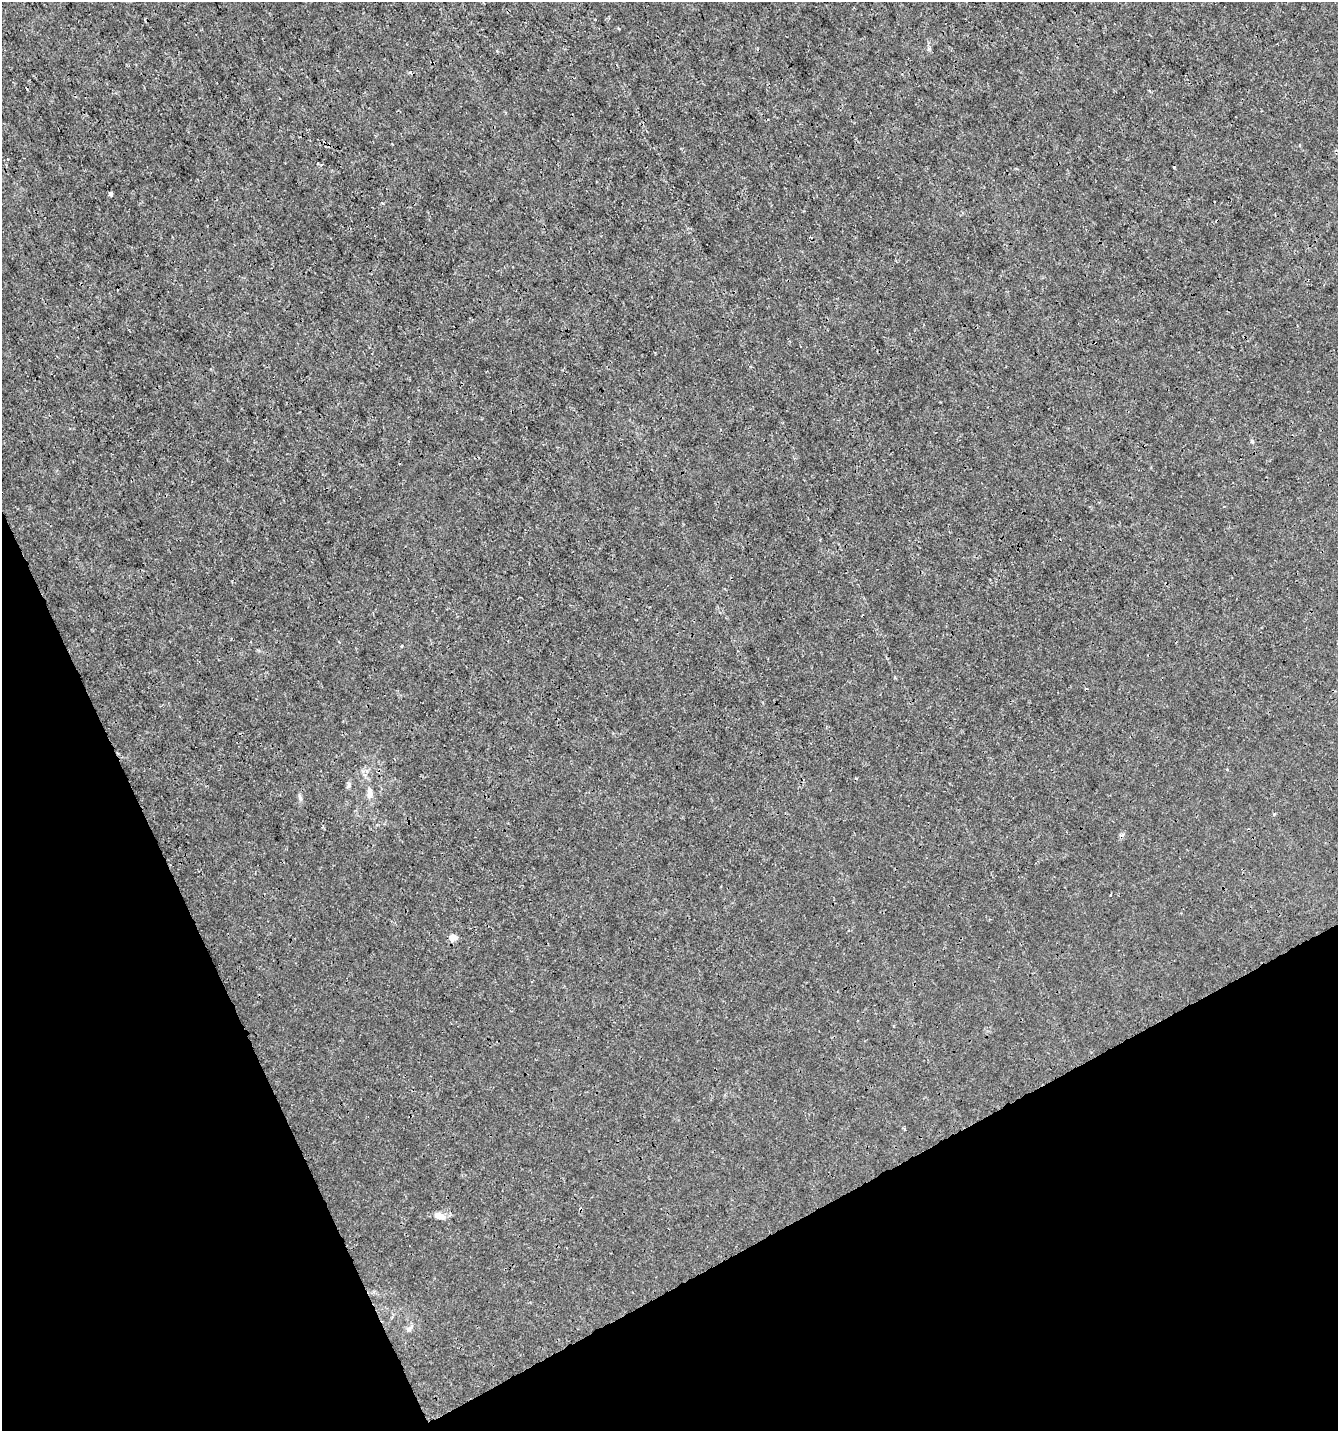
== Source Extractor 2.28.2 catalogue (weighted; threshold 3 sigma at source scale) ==
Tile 14 of 4 x 4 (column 2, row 4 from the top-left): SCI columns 1433-2768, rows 4-1432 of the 5595 x 5720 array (HDU 1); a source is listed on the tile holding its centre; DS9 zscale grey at full resolution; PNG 1340 x 1433 px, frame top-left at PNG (2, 2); no overlay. Shown black and unused: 23% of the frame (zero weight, under 3 of 4 exposures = <1% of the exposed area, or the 3 px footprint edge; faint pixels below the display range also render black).
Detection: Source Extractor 2.28.2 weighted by HDU 2 'WHT'; one run over the whole footprint, this tile lists its part. Background 3.30e-04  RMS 9.5e-04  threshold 0.00425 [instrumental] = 3 sigma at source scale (4.5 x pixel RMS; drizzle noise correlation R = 1.50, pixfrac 1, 0.0396/0.0396 arcsec/px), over >= 5 px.
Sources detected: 11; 2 cosmic-ray / hot-pixel residue — not listed; the other 9 listed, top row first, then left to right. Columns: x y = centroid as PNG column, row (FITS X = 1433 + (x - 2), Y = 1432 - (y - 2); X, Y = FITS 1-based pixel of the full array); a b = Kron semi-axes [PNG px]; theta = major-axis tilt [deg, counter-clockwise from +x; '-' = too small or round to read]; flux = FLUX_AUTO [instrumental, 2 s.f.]
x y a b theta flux
410 72 3 3 - 0.26
322 165 4 3 - 0.15
110 194 4 3 - 0.35
349 785 8 6 62 0.23
370 793 17 8 -84 0.73
300 798 12 4 -70 0.24
452 937 10 7 -6 0.56
440 1216 14 7 -20 0.82
409 1329 9 6 34 0.34